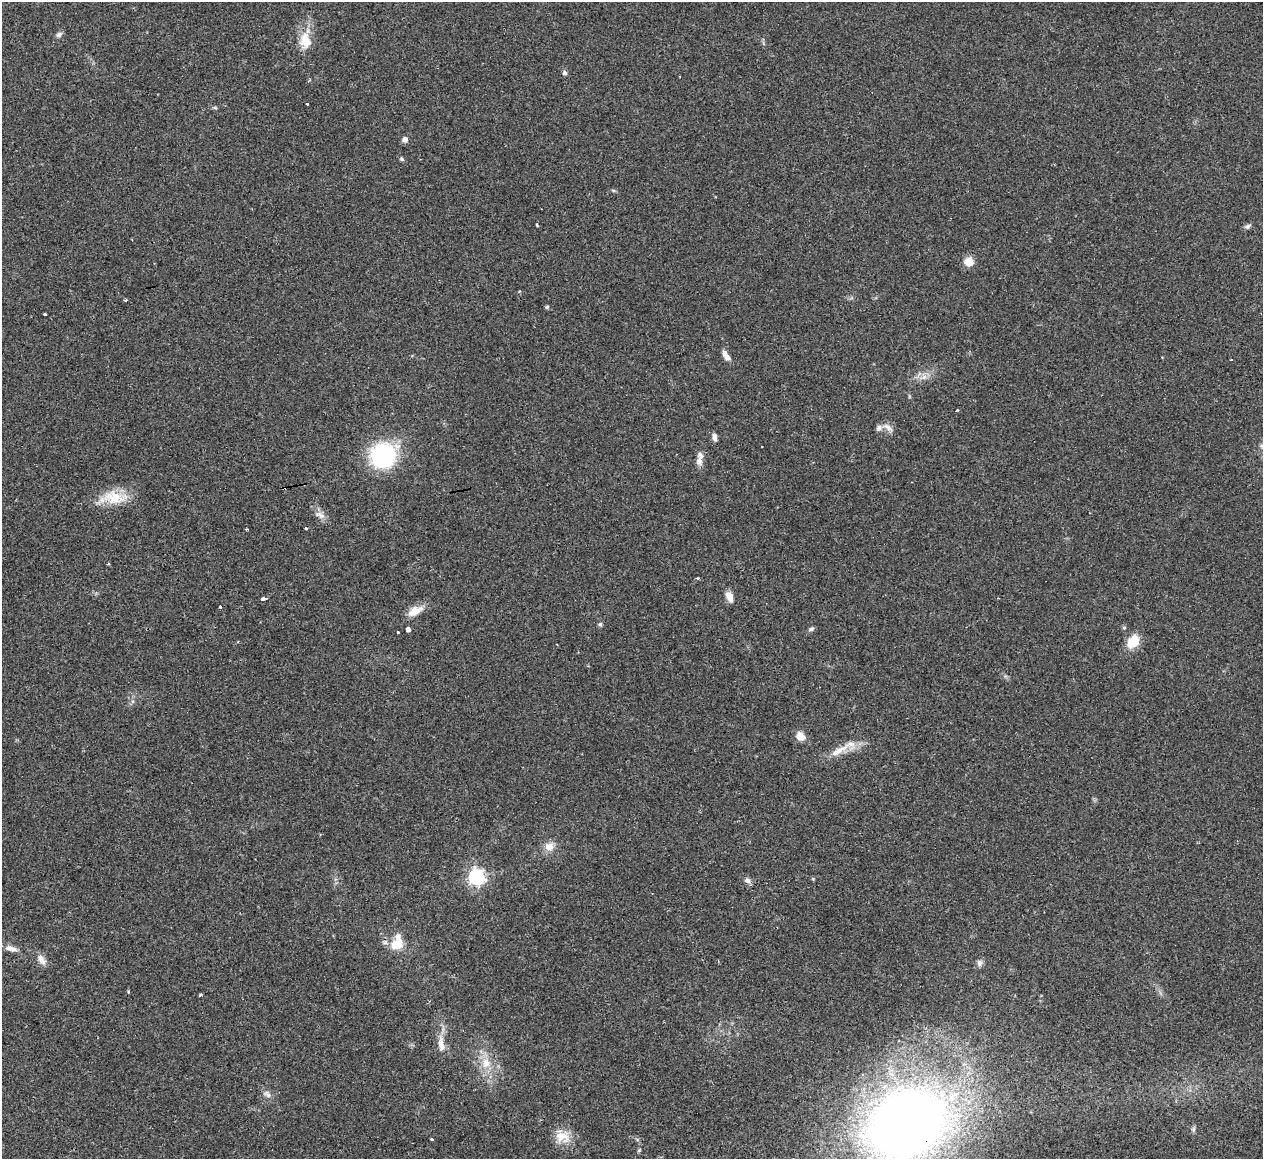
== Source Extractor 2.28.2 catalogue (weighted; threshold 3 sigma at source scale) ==
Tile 7 of 4 x 4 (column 3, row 2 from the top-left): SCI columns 2552-3812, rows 2576-3732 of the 5073 x 5080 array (HDU 1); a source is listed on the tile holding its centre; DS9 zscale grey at full resolution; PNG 1265 x 1161 px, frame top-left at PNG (2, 2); no overlay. Shown black and unused: <1% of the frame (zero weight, under 2 of 3 exposures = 2% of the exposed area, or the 3 px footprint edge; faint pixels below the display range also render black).
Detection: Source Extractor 2.28.2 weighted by HDU 2 'WHT'; one run over the whole footprint, this tile lists its part. Background 0.059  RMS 0.0071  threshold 0.0318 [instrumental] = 3 sigma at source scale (4.5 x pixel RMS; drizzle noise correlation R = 1.50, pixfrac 1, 0.05/0.05 arcsec/px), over >= 5 px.
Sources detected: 59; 3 cosmic-ray / hot-pixel residue — not listed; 3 inside a brighter listed object's ellipse — not listed separately; the other 53 listed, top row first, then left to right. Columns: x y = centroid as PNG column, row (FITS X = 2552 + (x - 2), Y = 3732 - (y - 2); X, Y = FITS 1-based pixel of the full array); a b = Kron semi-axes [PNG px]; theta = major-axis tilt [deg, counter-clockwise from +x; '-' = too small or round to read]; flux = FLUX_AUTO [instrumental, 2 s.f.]
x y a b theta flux
59 34 9 6 33 1.9
306 42 16 16 - 10
565 73 6 6 - 1.5
307 104 3 2 - 1.1
215 108 6 3 -19 0.87
405 139 6 6 - 3
401 159 6 4 -42 1.2
537 225 3 2 - 1.8
1248 226 9 5 25 1.7
969 262 13 11 -17 6.6
125 300 3 3 - 2.7
547 307 5 4 - 1.1
45 314 4 3 - 1.6
726 355 14 6 -57 4.1
924 377 7 5 44 2.6
957 410 3 2 - 0.94
888 427 16 6 -34 3.9
715 437 10 5 -82 2.6
1261 446 6 5 - 1.3
383 455 22 21 - 83
699 461 18 7 89 5.2
113 497 28 18 -11 19
319 515 18 6 -28 4.1
306 528 3 3 - 2.6
108 564 3 3 - 1.3
729 597 12 7 -67 5.9
263 599 4 3 - 13
220 607 3 3 - 3.9
415 611 20 11 28 8.5
600 624 5 5 - 1.2
811 629 8 5 23 1.5
408 630 4 4 - 23
397 632 3 3 - 3.1
1133 642 13 10 52 16
800 736 10 8 -53 6.4
838 751 34 8 31 11
549 847 12 10 14 6.2
476 877 6 6 - 230
747 880 8 6 -34 2.6
652 894 3 2 - 0.47
397 945 16 12 31 13
11 948 17 7 -15 4.5
41 960 15 8 -59 4.6
979 963 9 7 -85 2.3
128 991 3 2 - 1
200 995 3 3 - 2.2
441 1045 22 9 -81 7.6
486 1063 15 11 -88 9.9
267 1094 12 7 -45 3.1
907 1124 58 46 25 820
1193 1129 8 5 70 1.5
562 1136 22 16 -30 11
432 1139 3 3 - 1
Overlapping masked pixels (flux is a lower limit): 2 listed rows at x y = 397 945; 907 1124
Isophote crosses this tile's border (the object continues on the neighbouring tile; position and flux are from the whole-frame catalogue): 1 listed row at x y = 907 1124